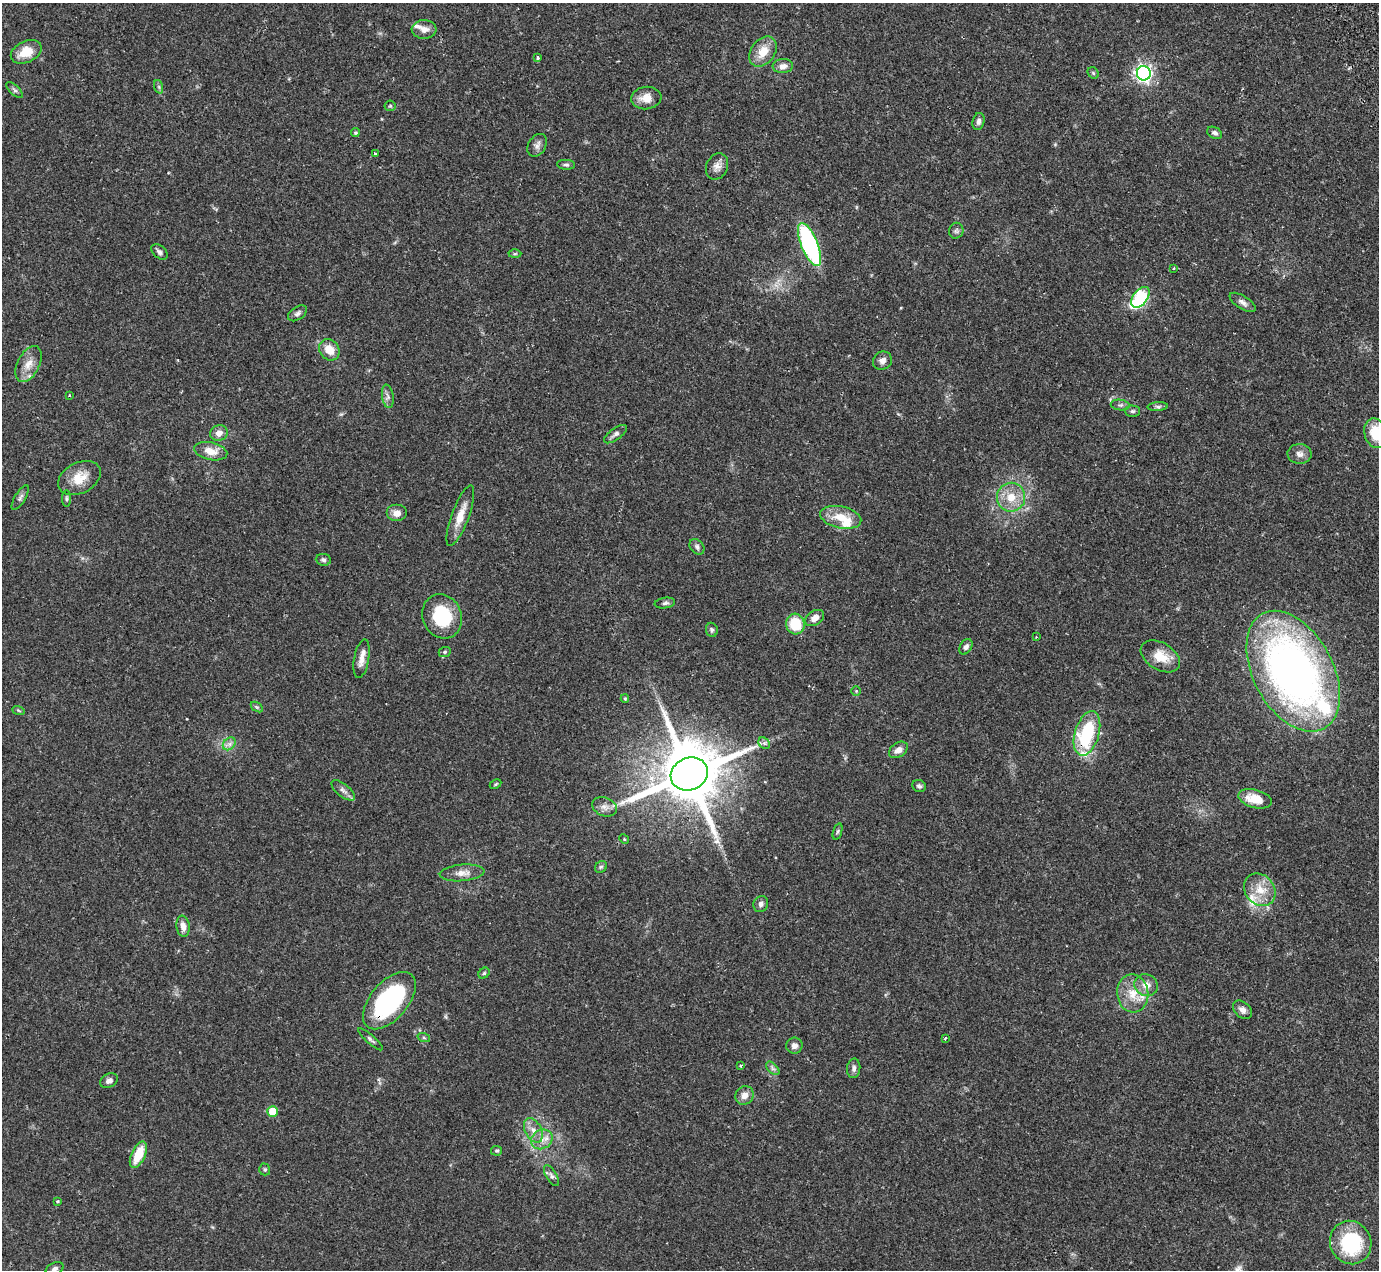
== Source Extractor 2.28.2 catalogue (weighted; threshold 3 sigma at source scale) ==
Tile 10 of 4 x 4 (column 2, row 3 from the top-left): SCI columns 1525-2901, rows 1558-2825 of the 5751 x 5797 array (HDU 1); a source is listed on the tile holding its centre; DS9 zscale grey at full resolution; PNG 1381 x 1272 px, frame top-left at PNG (2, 3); each listed source drawn as its Kron ellipse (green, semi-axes under 4 px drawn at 4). Shown black and unused: <1% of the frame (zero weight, under 2 of 3 exposures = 9% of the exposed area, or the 3 px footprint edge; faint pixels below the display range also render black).
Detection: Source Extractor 2.28.2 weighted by HDU 2 'WHT'; one run over the whole footprint, this tile lists its part. Background 0.0831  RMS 0.0058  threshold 0.0259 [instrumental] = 3 sigma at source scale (4.5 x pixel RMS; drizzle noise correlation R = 1.50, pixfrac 1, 0.05/0.05 arcsec/px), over >= 5 px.
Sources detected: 110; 6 inside a brighter listed object's ellipse — not listed separately; the other 104 listed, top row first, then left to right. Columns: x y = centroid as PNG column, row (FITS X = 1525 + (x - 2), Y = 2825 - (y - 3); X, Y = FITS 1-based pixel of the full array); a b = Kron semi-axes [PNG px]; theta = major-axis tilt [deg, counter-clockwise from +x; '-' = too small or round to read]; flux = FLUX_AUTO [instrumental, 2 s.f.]
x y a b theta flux
424 29 12 9 2 3.7
26 52 16 10 25 11
763 52 17 11 53 9.4
538 58 4 4 - 1
783 66 10 7 3 3.2
1093 73 6 5 - 0.88
1144 73 7 7 - 190
159 87 7 4 -72 0.99
15 90 10 5 -42 1.3
646 98 15 11 6 6.5
390 106 5 5 - 0.84
978 121 8 6 76 2
355 133 4 4 - 0.96
1215 133 8 5 -28 1.7
537 145 12 8 60 2.7
375 154 3 3 - 1
566 165 9 5 -4 1.1
717 166 13 10 65 3.8
956 231 8 7 - 1.5
810 245 23 8 -68 91
159 252 9 6 -42 1.8
515 254 6 4 2 0.76
1173 268 3 3 - 0.58
1140 297 12 7 53 66
1243 302 15 6 -32 2.6
297 313 11 6 33 1.9
329 350 11 9 -50 7.8
882 361 10 9 - 2.9
29 364 19 11 63 7.1
69 395 3 3 - 0.47
388 396 12 5 -81 2.1
1120 405 9 5 -6 1.4
1158 406 10 4 4 1.4
1132 411 7 5 0 1.2
219 433 9 8 - 3.9
1376 433 15 11 -75 16
616 434 14 5 36 2
211 451 17 8 -12 7.2
1299 454 12 10 -2 3.3
79 478 23 15 27 11
1011 497 14 14 - 10
20 498 14 5 59 1.9
66 499 8 4 -90 0.99
397 513 10 8 0 3.7
460 516 32 8 70 9.4
841 517 21 11 -12 11
697 547 9 6 -51 1.7
323 560 7 6 - 1.3
665 603 10 5 8 1.6
442 616 23 19 -68 26
815 618 10 7 34 3.9
795 624 10 9 - 19
712 630 7 6 - 1.3
1036 637 3 2 - 0.65
966 647 8 5 57 1.9
445 652 6 5 - 0.9
1160 656 21 13 -31 11
362 659 19 7 80 4.8
1293 671 65 40 -62 320
856 691 4 4 - 0.61
625 699 4 4 - 0.67
257 707 7 4 -34 0.91
18 710 6 4 -19 0.71
1087 733 23 12 73 42
764 743 6 5 - 1.2
229 744 7 5 44 2
898 750 10 7 35 3.4
689 774 19 16 24 5300
496 784 6 4 28 0.71
919 786 7 6 - 1.4
343 790 14 6 -39 2.6
1255 799 17 9 -15 11
605 807 13 9 -22 3.4
837 831 8 3 71 0.92
624 839 5 4 - 0.66
601 867 6 5 - 1.1
462 873 22 8 5 5.3
1260 890 17 14 -50 11
761 904 8 7 - 1.9
183 926 11 6 -82 4
484 973 6 5 - 0.92
1146 985 12 10 -25 5.1
1133 993 19 15 -82 11
389 1001 34 19 49 82
1242 1010 11 7 -41 2.8
424 1038 6 4 -19 0.88
945 1038 3 3 - 0.67
370 1039 16 3 -41 1.4
794 1046 8 8 - 2.7
741 1065 3 3 - 0.84
773 1068 8 5 -45 1.4
854 1068 10 6 84 2.1
109 1081 9 6 26 2.3
745 1095 9 8 - 4.4
273 1111 5 5 - 14
533 1130 13 8 -62 4.6
542 1139 11 9 32 4.9
497 1151 5 5 - 0.84
138 1155 14 7 66 15
265 1169 6 5 - 0.93
551 1176 12 5 -59 1.8
58 1201 3 3 - 0.66
1351 1243 22 20 -63 39
55 1269 9 6 21 1.8
Overlapping masked pixels (flux is a lower limit): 2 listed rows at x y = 1087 733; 389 1001
Isophote crosses this tile's border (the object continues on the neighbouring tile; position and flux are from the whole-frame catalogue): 1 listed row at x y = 1376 433